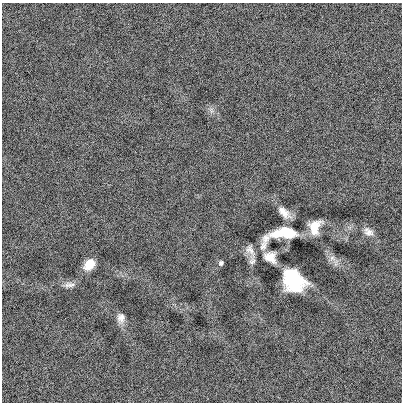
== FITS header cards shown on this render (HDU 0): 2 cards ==
NAXIS1  =                  400
NAXIS2  =                  400

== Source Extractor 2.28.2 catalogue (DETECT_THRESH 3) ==
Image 400 x 400 px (HDU 0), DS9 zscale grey, 1 PNG px = 1 image px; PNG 404 x 404 px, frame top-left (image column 1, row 400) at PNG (2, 3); no overlay
Background -0.00108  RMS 0.11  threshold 0.326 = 3 sigma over >= 5 px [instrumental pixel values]
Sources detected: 13; all 13 listed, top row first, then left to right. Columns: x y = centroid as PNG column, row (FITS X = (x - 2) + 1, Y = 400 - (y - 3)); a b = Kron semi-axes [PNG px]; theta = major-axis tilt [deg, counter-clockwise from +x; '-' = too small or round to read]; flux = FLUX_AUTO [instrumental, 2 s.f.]
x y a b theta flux
284 213 17 8 -42 67
315 227 14 10 69 120
368 232 14 10 -33 48
283 234 40 13 16 350
250 250 16 8 -63 43
270 257 14 11 -39 77
332 258 9 7 -27 35
252 261 10 8 55 29
221 263 6 5 - 16
89 264 11 8 46 110
293 280 19 15 -45 540
69 285 15 7 1 37
121 318 12 9 -86 46